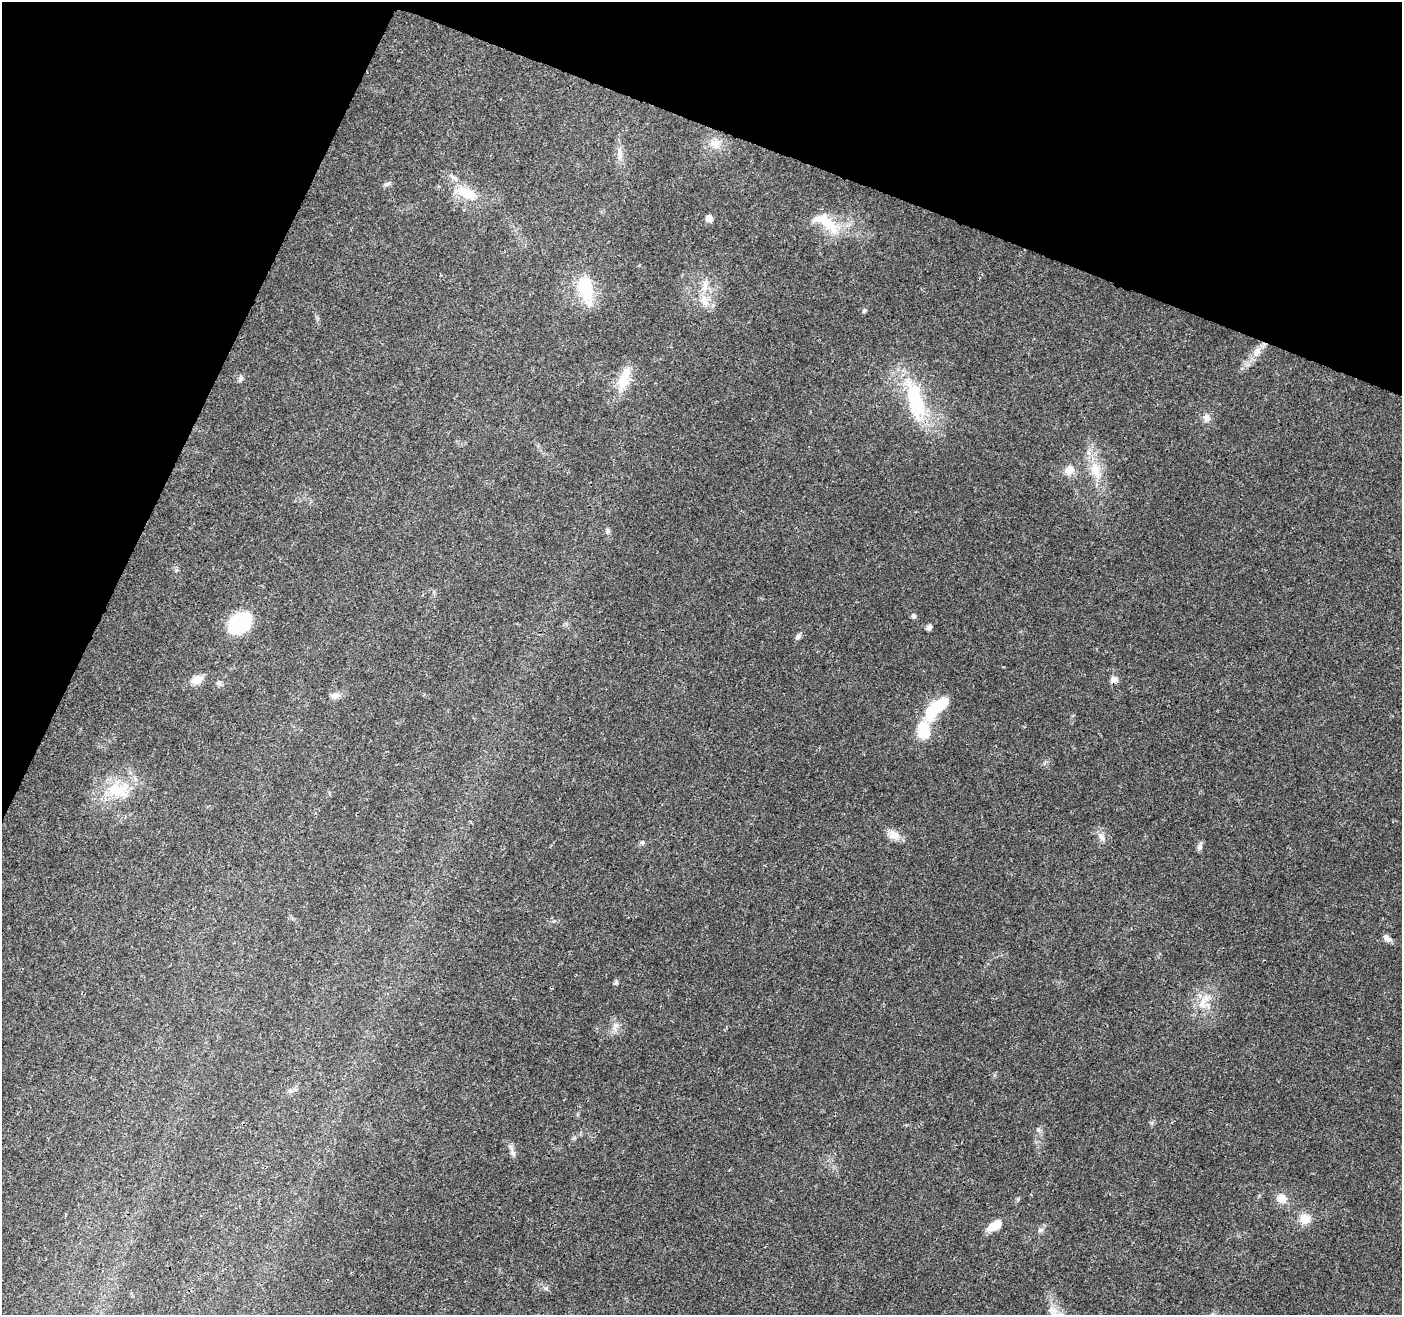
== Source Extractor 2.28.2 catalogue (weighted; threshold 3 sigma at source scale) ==
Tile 2 of 4 x 4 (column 2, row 1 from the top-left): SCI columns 1412-2811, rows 4151-5463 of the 5623 x 5745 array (HDU 1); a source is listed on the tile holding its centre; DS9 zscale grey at full resolution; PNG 1404 x 1317 px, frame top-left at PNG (2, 2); no overlay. Shown black and unused: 20% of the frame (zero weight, under 3 of 4 exposures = <1% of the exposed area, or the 3 px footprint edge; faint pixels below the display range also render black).
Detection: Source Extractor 2.28.2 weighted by HDU 2 'WHT'; one run over the whole footprint, this tile lists its part. Background 0.0271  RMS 0.0025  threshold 0.0114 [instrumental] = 3 sigma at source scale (4.5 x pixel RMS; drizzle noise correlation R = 1.50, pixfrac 1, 0.0396/0.0396 arcsec/px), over >= 5 px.
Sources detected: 46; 1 inside a brighter object's white glare — not listed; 1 inside a brighter listed object's ellipse — not listed separately; the other 44 listed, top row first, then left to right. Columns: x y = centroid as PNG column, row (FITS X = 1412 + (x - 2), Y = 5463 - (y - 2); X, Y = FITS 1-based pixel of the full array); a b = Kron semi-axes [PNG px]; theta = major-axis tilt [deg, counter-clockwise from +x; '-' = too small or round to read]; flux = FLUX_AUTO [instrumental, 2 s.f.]
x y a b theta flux
715 144 15 13 4 2.8
620 154 21 7 -88 2.1
387 184 9 5 21 0.65
467 193 28 15 -23 6.6
709 219 8 7 - 1.3
827 223 38 14 -44 7.7
705 286 17 7 79 2.2
585 289 29 17 -80 11
704 301 19 9 -64 2.9
864 310 7 5 63 0.42
1257 351 16 9 51 2.5
241 378 9 6 89 0.66
622 382 20 15 77 5.1
915 400 59 19 -74 20
1206 418 11 9 -65 1.6
1069 470 13 11 62 2.4
1096 470 25 13 -74 5.6
608 531 8 5 -73 0.54
913 616 6 6 - 0.59
240 623 23 17 39 22
929 627 6 5 - 0.93
798 637 8 6 42 0.7
1114 679 9 8 - 1.3
196 680 14 9 22 2.9
219 683 8 7 - 0.64
335 696 13 8 7 1.3
939 706 24 14 44 7.3
923 730 17 12 85 9.7
118 790 35 21 -5 11
894 835 17 11 -14 2.4
1101 836 14 7 -55 1.3
642 842 6 5 - 0.47
1200 847 10 7 71 0.86
1387 938 11 6 -43 1.2
616 983 6 4 49 0.48
1203 1003 18 8 80 3
615 1026 14 7 71 1.6
290 1091 8 7 - 0.78
513 1153 10 6 -53 0.91
1282 1198 11 10 - 2.5
1305 1219 14 13 - 2.9
995 1225 17 9 32 4
1041 1230 8 6 20 0.68
546 1289 7 4 -20 0.43